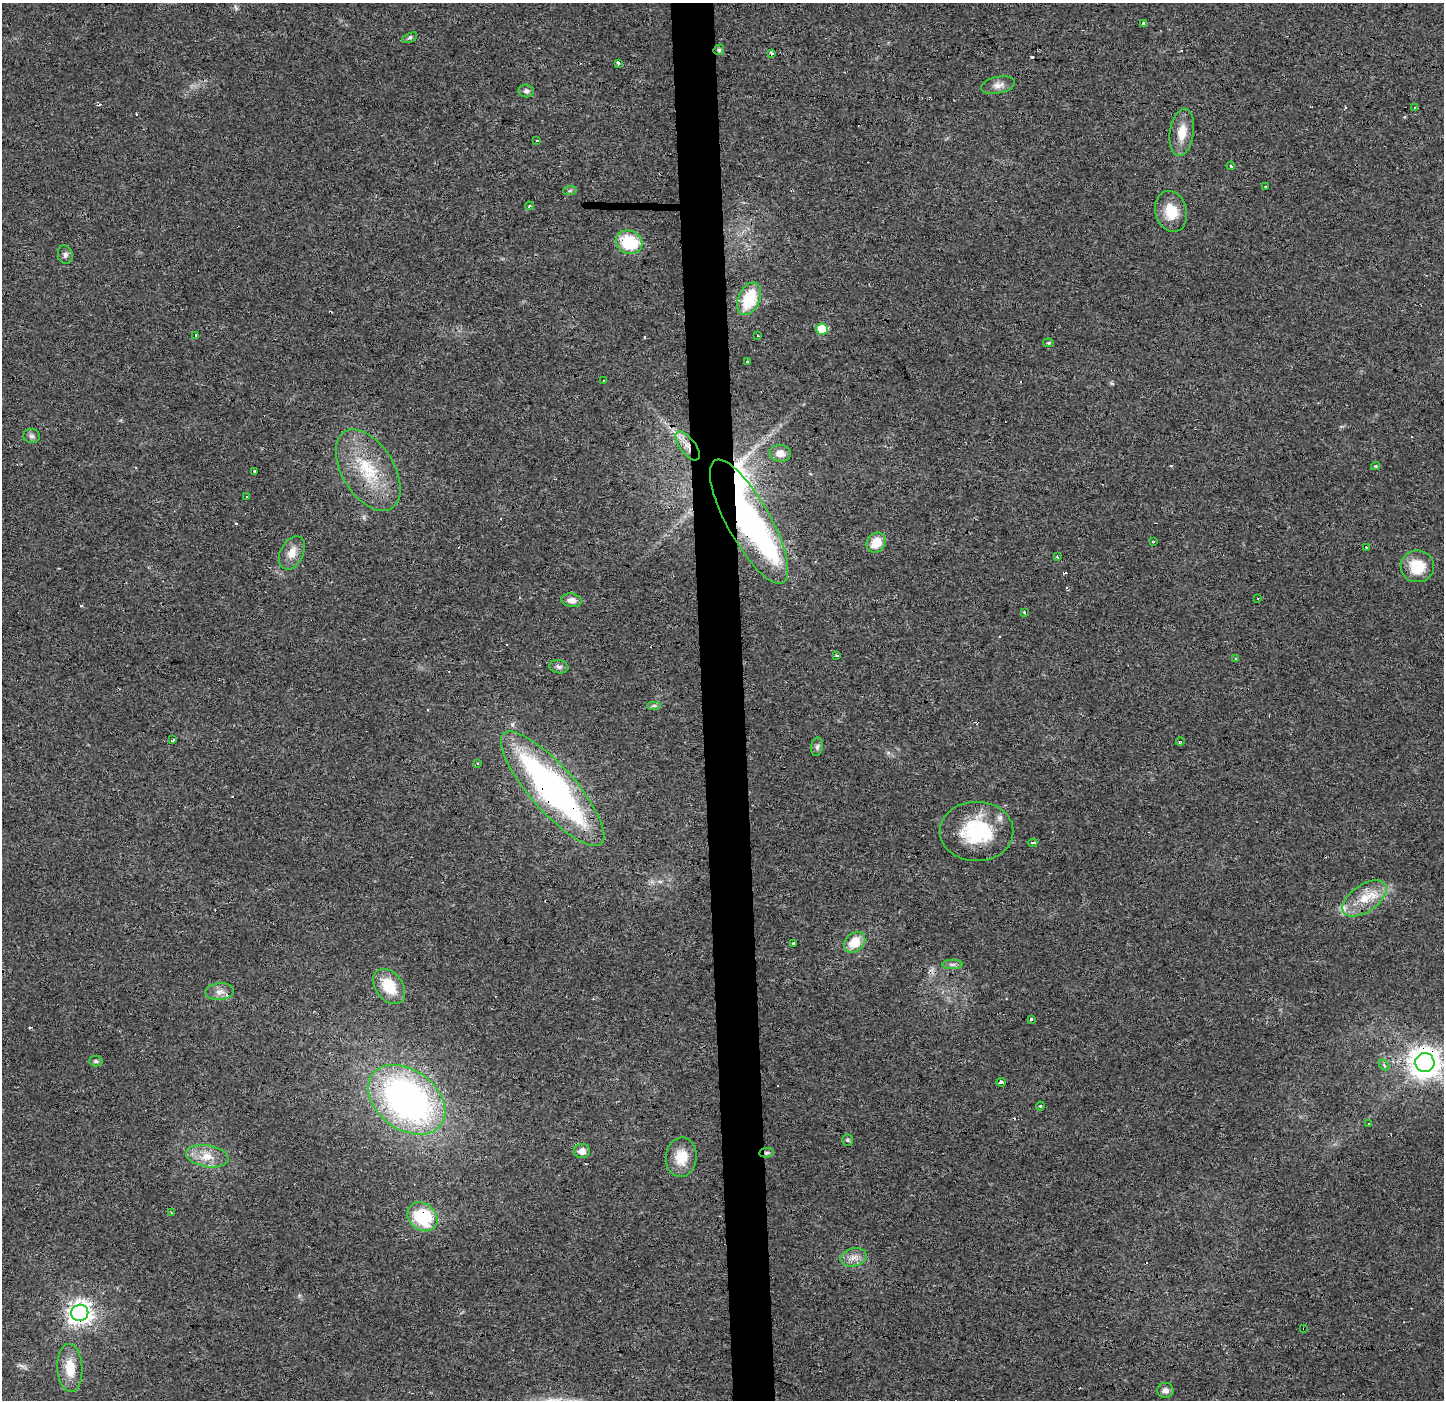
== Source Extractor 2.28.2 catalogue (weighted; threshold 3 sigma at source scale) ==
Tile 5 of 3 x 3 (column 2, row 2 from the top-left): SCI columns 1508-2949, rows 1400-2797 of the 4457 x 4202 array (HDU 1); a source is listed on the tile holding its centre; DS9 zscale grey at full resolution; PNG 1446 x 1402 px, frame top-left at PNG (2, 3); each listed source drawn as its Kron ellipse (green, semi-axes under 4 px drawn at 4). Shown black and unused: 3% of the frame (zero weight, under 3 of 4 exposures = <1% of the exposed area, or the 3 px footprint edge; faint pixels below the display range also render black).
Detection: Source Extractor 2.28.2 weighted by HDU 2 'WHT'; one run over the whole footprint, this tile lists its part. Background 0.0173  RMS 0.003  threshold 0.0136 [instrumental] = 3 sigma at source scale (4.5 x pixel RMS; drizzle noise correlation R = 1.50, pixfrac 1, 0.0396/0.0396 arcsec/px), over >= 5 px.
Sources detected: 102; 1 inside a brighter object's white glare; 22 cosmic-ray / hot-pixel residue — neither listed nor drawn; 1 inside a brighter listed object's ellipse — not listed separately; the other 78 listed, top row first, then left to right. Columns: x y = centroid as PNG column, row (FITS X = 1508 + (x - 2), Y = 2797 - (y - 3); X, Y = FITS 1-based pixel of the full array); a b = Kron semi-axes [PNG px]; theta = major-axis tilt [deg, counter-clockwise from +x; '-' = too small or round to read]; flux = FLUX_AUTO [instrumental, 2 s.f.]
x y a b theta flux
1143 23 3 3 - 4.6
409 38 8 4 26 0.63
719 50 5 5 - 0.48
771 53 3 3 - 1.5
619 63 3 3 - 0.66
998 85 17 8 12 2.1
526 91 7 6 - 0.95
1415 108 4 2 - 0.4
1182 132 24 12 82 5
537 141 3 3 - 1.2
1231 166 4 3 - 0.61
1265 186 3 3 - 0.52
570 191 7 4 2 0.5
529 206 4 3 - 0.25
1171 211 21 15 -75 6.8
629 242 13 11 -23 14
65 255 9 7 -75 1
749 299 17 10 67 14
822 329 6 5 - 9.9
196 336 3 3 - 8.2
757 336 3 3 - 1
1049 343 5 4 - 0.37
747 361 3 2 - 0.31
604 380 4 2 - 0.42
31 436 8 7 - 0.93
688 446 17 7 -52 3.2
780 453 10 8 -5 2.8
1376 466 4 4 - 0.35
368 470 45 26 -58 18
255 472 4 3 - 2.9
246 497 3 3 - 0.66
749 522 70 21 -61 110
1153 542 3 3 - 1
876 543 10 9 - 5.5
1366 547 3 2 - 2.4
292 553 18 11 62 3.5
1057 557 3 2 - 0.47
1417 566 17 16 - 8.4
1258 599 3 2 - 0.45
571 600 10 7 -9 1.8
1024 612 3 2 - 0.56
837 656 3 2 - 0.47
1235 658 4 3 - 0.32
559 667 9 6 -8 0.92
654 706 7 4 0 0.55
173 740 4 2 - 0.45
1180 742 4 3 - 1.2
817 747 9 6 80 0.84
478 764 3 2 - 0.45
553 789 74 22 -49 110
977 831 37 30 0 22
1033 843 4 3 - 4.8
1364 898 25 13 34 7.2
855 942 12 9 41 6.3
793 943 3 3 - 0.54
953 964 10 5 0 0.86
389 986 19 13 -54 8.1
219 992 14 8 6 2.1
1031 1020 3 3 - 2.7
96 1061 6 5 - 0.51
1425 1063 9 9 - 450
1384 1065 6 4 -45 0.54
1001 1082 4 3 - 2.1
407 1100 43 30 -37 110
1040 1106 4 4 - 0.34
1368 1124 3 2 - 0.54
847 1140 6 5 - 0.5
582 1151 8 7 - 1.9
766 1153 7 4 6 0.62
207 1156 21 11 -9 4.9
681 1157 20 15 85 6.2
171 1213 3 2 - 0.59
422 1217 16 13 -40 17
854 1257 13 9 13 2.2
80 1313 8 8 - 220
1304 1329 3 3 - 0.55
70 1368 24 12 -87 6.6
1165 1390 8 7 - 1.5
Overlapping masked pixels (flux is a lower limit): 10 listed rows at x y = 719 50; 688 446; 749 522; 292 553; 553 789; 1425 1063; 766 1153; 422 1217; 80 1313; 1304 1329
Isophote crosses this tile's border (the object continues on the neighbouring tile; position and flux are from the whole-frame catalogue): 1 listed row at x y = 1425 1063